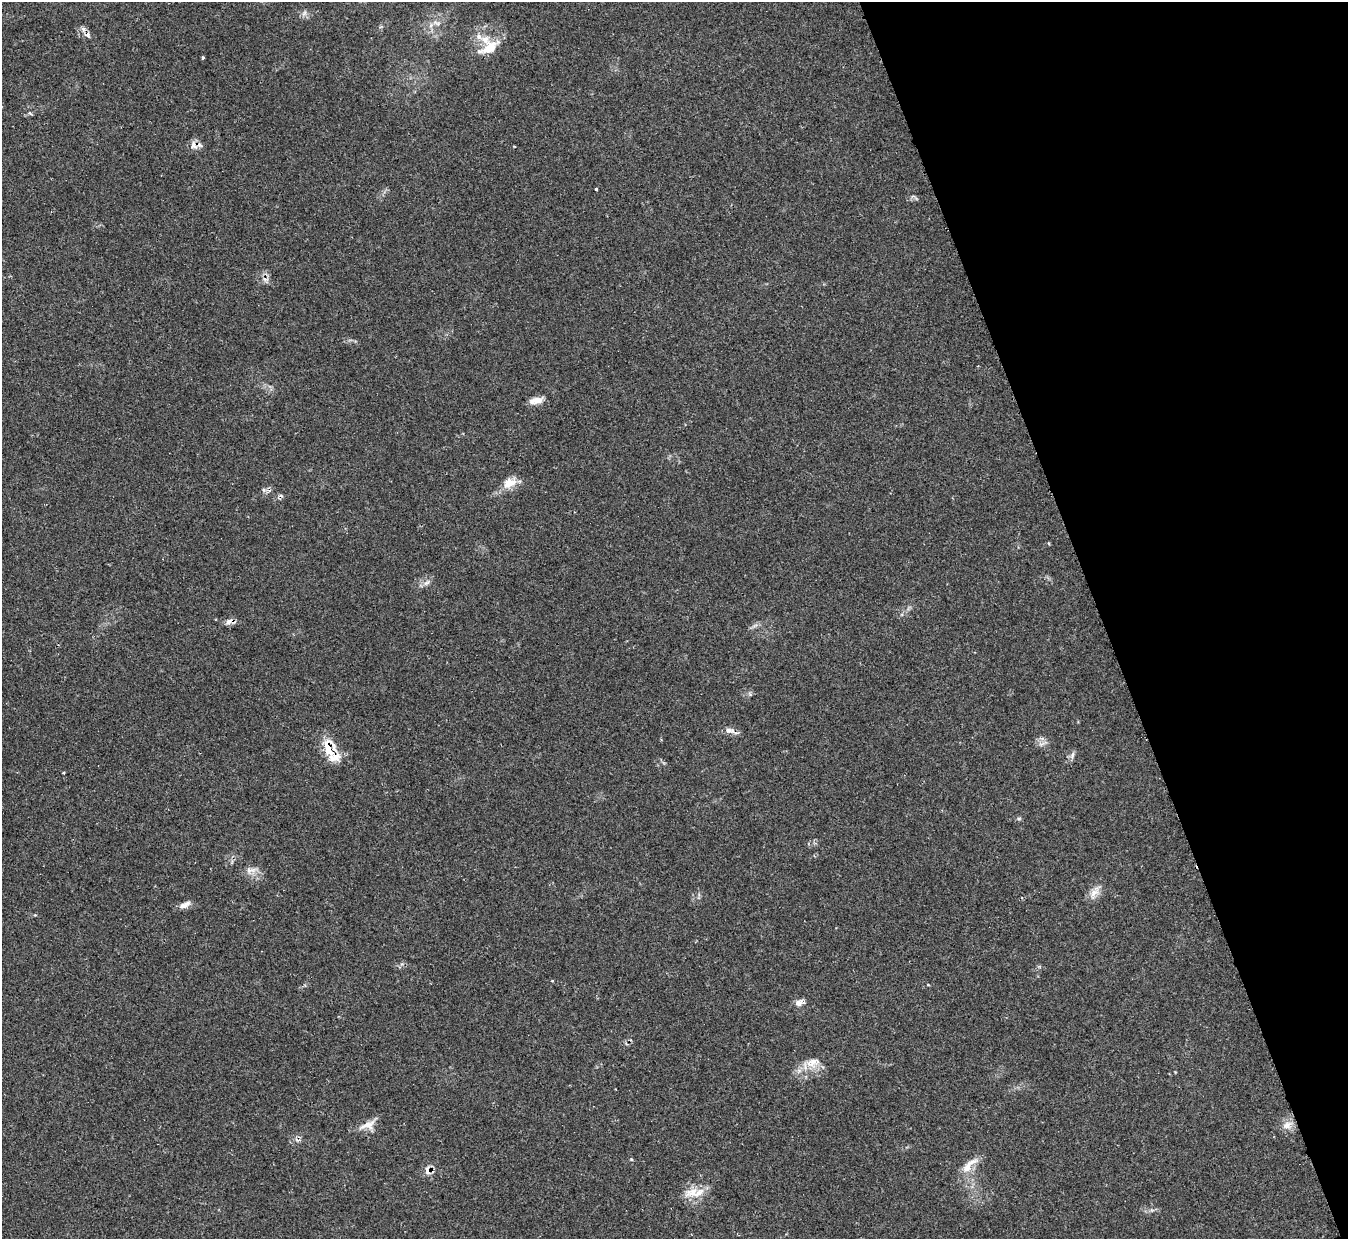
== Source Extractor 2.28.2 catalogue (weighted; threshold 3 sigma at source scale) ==
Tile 12 of 4 x 4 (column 4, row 3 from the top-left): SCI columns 4045-5390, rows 1387-2623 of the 5390 x 5374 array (HDU 1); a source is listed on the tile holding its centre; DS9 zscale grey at full resolution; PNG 1350 x 1241 px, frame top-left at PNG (2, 2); no overlay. Shown black and unused: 18% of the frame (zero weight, under 2 of 3 exposures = <1% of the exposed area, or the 3 px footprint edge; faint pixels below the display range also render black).
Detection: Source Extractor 2.28.2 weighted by HDU 2 'WHT'; one run over the whole footprint, this tile lists its part. Background 0.0355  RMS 0.0046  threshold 0.0208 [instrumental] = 3 sigma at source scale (4.5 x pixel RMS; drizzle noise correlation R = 1.50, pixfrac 1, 0.05/0.05 arcsec/px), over >= 5 px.
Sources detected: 37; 3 cosmic-ray / hot-pixel residue — not listed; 5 inside a brighter listed object's ellipse — not listed separately; the other 29 listed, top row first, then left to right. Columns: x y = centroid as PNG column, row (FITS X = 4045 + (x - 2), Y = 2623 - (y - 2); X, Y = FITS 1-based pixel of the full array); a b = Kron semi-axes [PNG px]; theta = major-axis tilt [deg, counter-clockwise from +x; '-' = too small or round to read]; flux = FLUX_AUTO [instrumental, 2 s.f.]
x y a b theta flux
304 13 9 6 60 1.4
437 23 14 5 -19 1.7
479 37 9 7 -47 2.3
489 47 30 14 36 9.4
203 58 3 2 - 0.64
194 145 13 10 -52 3.1
596 189 3 3 - 0.68
537 400 16 9 13 4
509 483 19 12 29 6.2
264 490 6 5 - 1
427 583 11 6 40 1.8
229 622 13 7 13 2.4
734 732 16 5 -34 2
1042 744 14 4 26 1.5
1072 755 11 5 66 1.5
334 757 35 17 -83 8.6
64 773 3 3 - 0.55
249 870 12 8 -86 2.5
1095 892 22 10 55 4.2
186 904 12 8 33 2.3
552 981 3 3 - 0.5
799 1002 12 8 15 2.6
813 1063 21 14 15 7.1
367 1125 25 10 20 4.9
1287 1125 14 10 24 4
631 1159 5 4 - 0.49
967 1167 21 11 60 6.2
428 1170 13 11 -56 3.4
693 1192 27 13 19 8
Overlapping masked pixels (flux is a lower limit): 5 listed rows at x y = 194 145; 229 622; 734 732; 334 757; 428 1170